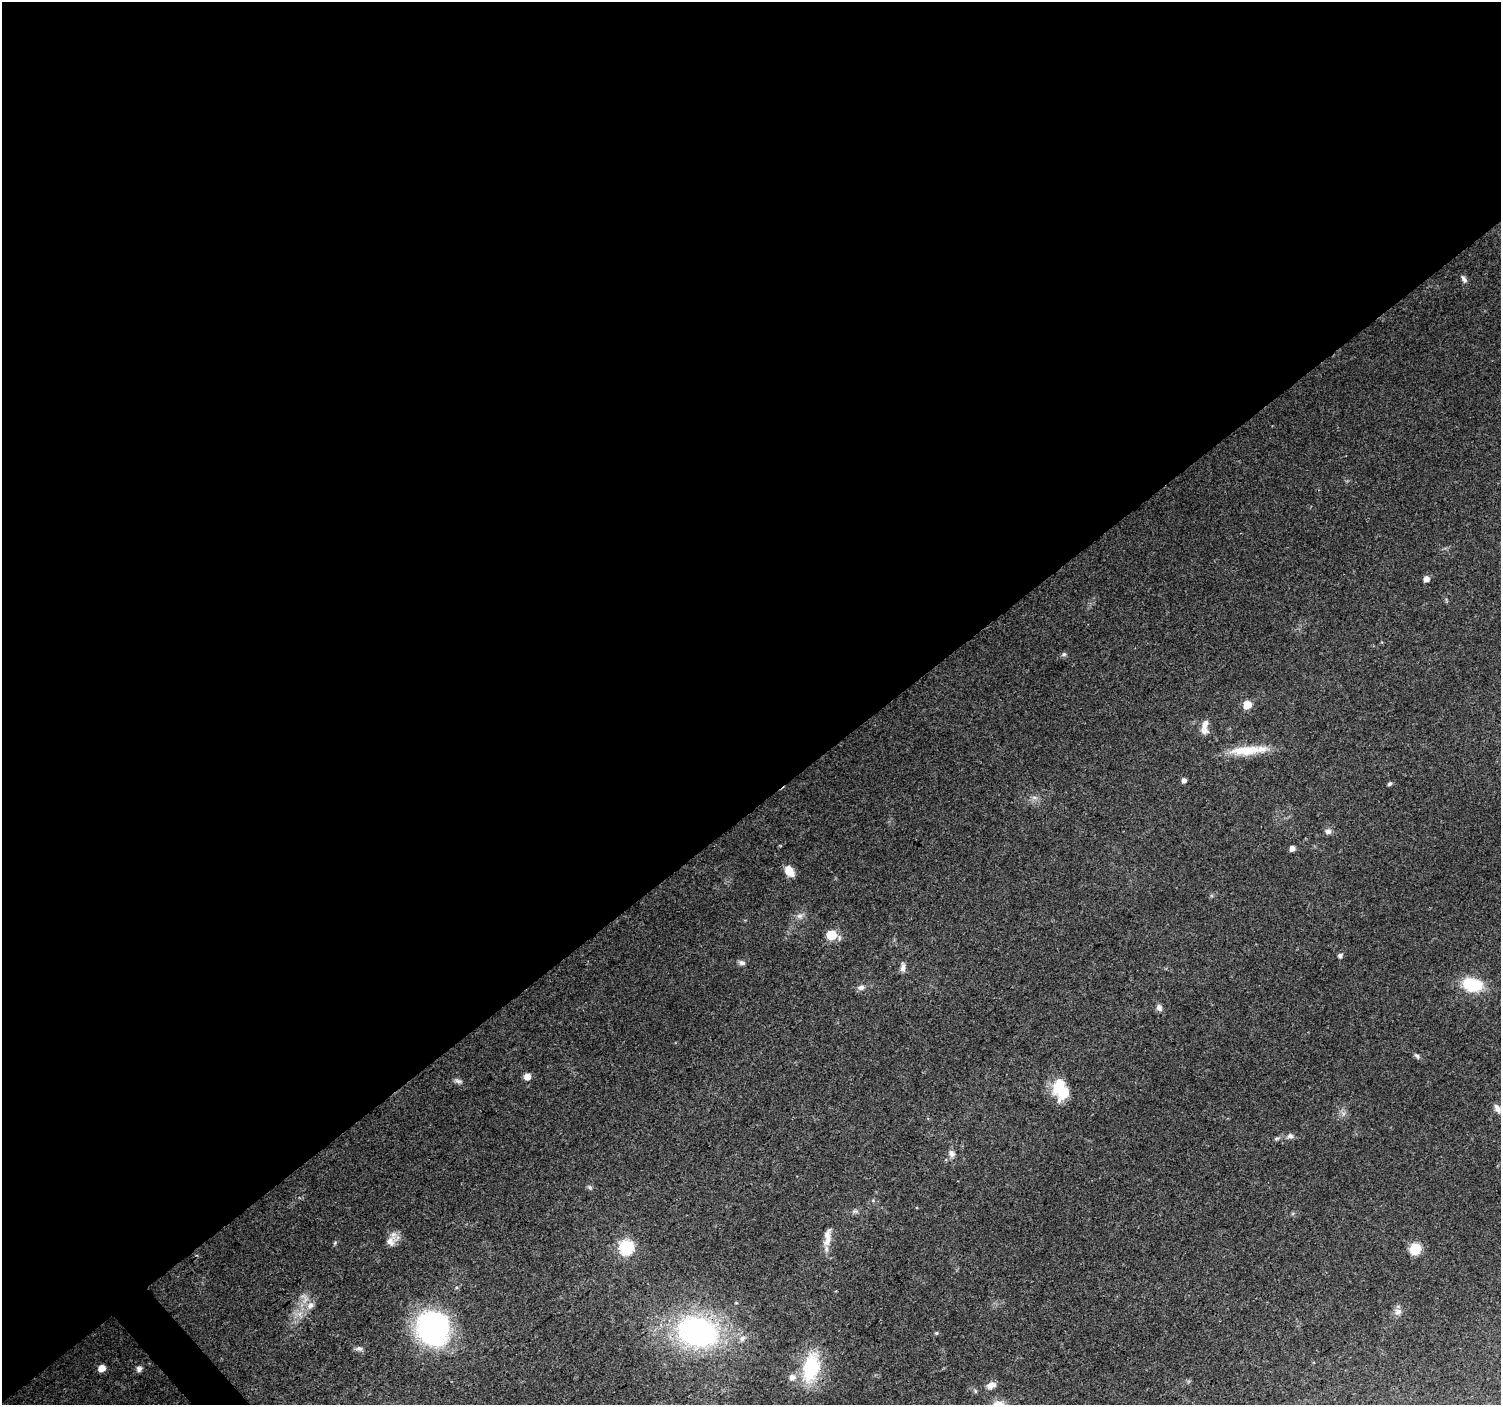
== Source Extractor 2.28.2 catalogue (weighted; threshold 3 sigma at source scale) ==
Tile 2 of 4 x 4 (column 2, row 1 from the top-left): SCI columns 1505-3003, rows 4416-5818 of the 6004 x 5960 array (HDU 1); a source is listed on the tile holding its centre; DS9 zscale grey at full resolution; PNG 1503 x 1407 px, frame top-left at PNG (2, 2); no overlay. Shown black and unused: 58% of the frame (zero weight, under 3 of 4 exposures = <1% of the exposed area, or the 3 px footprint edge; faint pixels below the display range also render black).
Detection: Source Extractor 2.28.2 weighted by HDU 2 'WHT'; one run over the whole footprint, this tile lists its part. Background 0.0707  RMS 0.0053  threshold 0.024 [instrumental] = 3 sigma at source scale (4.5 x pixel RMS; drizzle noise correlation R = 1.50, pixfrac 1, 0.0396/0.0396 arcsec/px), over >= 5 px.
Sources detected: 45; all 45 listed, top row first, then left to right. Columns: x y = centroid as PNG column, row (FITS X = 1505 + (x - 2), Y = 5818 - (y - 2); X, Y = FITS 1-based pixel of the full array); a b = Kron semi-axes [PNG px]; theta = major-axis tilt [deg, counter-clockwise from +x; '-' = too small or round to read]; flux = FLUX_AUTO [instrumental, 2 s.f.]
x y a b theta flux
1464 279 11 6 -62 1.7
1426 579 5 5 - 3.4
1064 654 6 6 - 1
1247 705 5 5 - 12
1205 724 16 8 76 4.5
1248 750 49 10 5 15
1184 780 4 4 - 2.3
1389 784 5 4 - 1
1034 797 7 4 -19 1.2
1328 831 8 7 - 2
1292 848 5 4 - 3.1
789 871 11 7 -53 8.4
800 916 8 6 20 1.9
831 935 6 6 - 24
1340 955 5 5 - 1.7
742 963 9 6 -16 1.6
903 967 12 6 86 2.2
1472 985 18 12 -13 25
861 987 9 7 16 2
1159 1008 9 7 -63 2
1417 1056 9 5 -44 1.2
527 1077 6 6 - 3.8
458 1081 11 5 -12 1.5
1061 1090 24 16 -64 18
1498 1109 13 7 -59 2.7
1290 1136 9 7 -7 1.9
952 1154 10 8 -58 2.4
590 1187 7 5 -22 1
827 1237 26 8 83 6.1
390 1242 15 13 69 5
626 1247 7 6 - 86
1415 1249 7 7 - 21
310 1306 12 9 56 3.9
1398 1311 10 8 13 2.8
433 1328 33 29 -88 110
697 1331 32 25 -20 130
936 1333 5 4 - 0.64
742 1338 8 7 - 2.5
359 1348 9 5 -4 1.6
101 1368 5 5 - 6.8
811 1368 31 17 76 34
139 1369 8 7 - 1.8
792 1377 7 7 - 3.1
991 1385 12 7 21 3.7
975 1391 6 4 -71 0.72